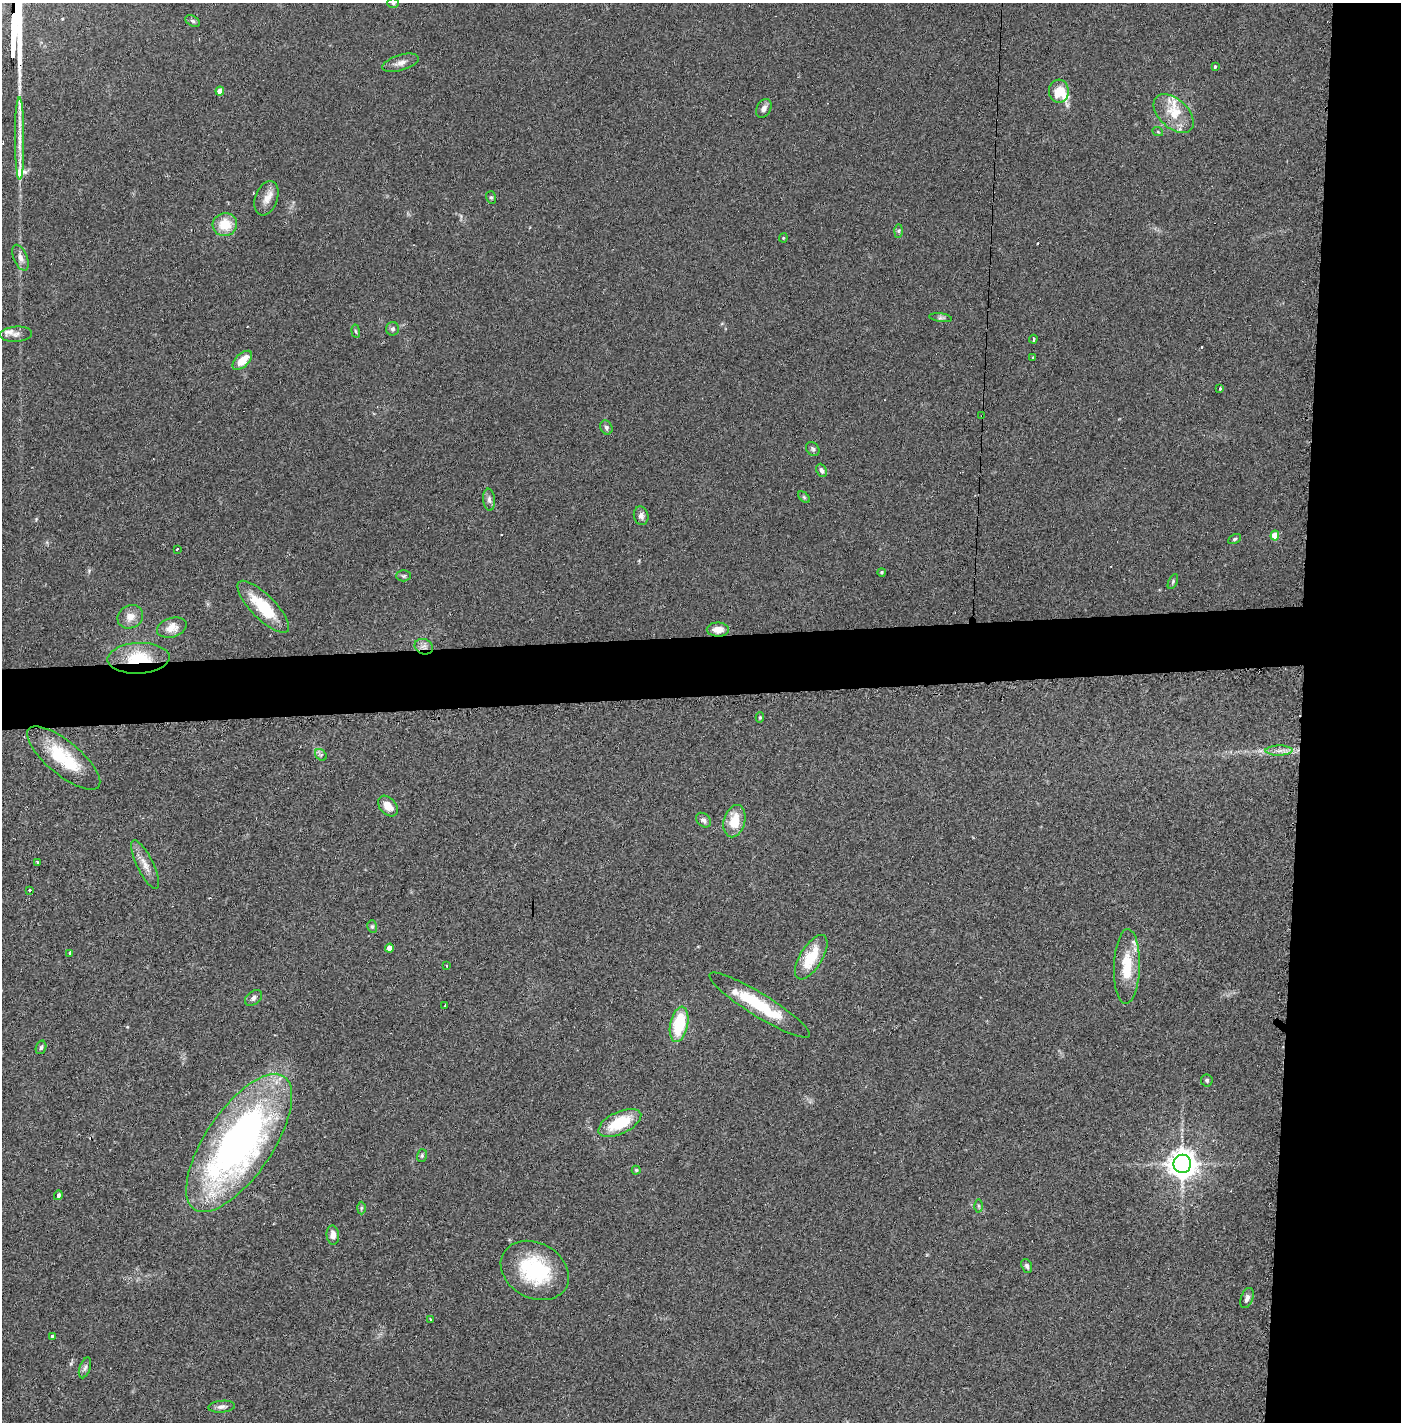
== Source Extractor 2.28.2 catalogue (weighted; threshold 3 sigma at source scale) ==
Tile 6 of 3 x 3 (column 3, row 2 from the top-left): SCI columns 2861-4259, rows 1462-2881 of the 4277 x 4302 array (HDU 1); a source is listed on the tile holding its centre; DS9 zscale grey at full resolution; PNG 1403 x 1424 px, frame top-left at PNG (2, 3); each listed source drawn as its Kron ellipse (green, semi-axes under 4 px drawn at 4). Shown black and unused: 11% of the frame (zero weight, under 2 of 3 exposures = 1% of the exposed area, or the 3 px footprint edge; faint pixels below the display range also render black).
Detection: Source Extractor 2.28.2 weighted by HDU 2 'WHT'; one run over the whole footprint, this tile lists its part. Background 0.0927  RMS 0.0075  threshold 0.0337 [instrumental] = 3 sigma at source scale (4.5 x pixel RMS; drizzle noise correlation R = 1.50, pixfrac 1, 0.05/0.05 arcsec/px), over >= 5 px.
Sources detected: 96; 7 cosmic-ray / hot-pixel residue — neither listed nor drawn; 8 inside a brighter listed object's ellipse — not listed separately; the other 81 listed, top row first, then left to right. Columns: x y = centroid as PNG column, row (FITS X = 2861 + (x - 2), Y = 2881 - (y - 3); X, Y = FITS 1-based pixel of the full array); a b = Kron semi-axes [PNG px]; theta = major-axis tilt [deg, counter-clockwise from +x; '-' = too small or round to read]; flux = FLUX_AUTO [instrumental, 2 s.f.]
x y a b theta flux
393 3 6 5 - 1.2
193 21 8 5 -27 1.4
400 63 19 7 17 4.8
1215 67 4 3 - 1.9
220 91 4 4 - 7.9
1059 91 11 10 - 15
764 109 10 7 61 3.4
1174 114 24 14 -43 16
1158 132 5 3 - 0.71
20 138 41 4 -90 10
491 197 6 5 - 1.2
266 198 18 11 70 7.5
225 225 12 11 - 16
899 231 7 4 89 1.3
783 238 4 4 - 0.77
21 258 14 7 -68 4
941 318 11 4 -8 1.7
393 329 7 6 - 2
356 331 7 3 -81 0.91
16 334 16 7 4 4.4
1033 339 4 3 - 3.7
1033 358 3 3 - 3.3
242 360 12 6 44 13
1220 389 3 3 - 2.5
982 416 3 2 - 0.86
606 427 7 6 - 1.9
813 449 8 6 -51 1.6
822 470 7 5 -65 2.4
804 497 7 4 -45 1.1
489 500 11 6 -84 2.7
641 516 9 7 -76 3.1
1275 536 5 4 - 16
1235 539 7 4 27 1.1
177 549 3 3 - 1.1
881 572 4 4 - 1.1
404 576 7 5 1 1.3
1173 581 8 4 64 1.1
263 607 34 12 -45 31
130 617 13 11 30 6.8
172 628 15 9 16 7.5
718 630 11 7 -2 6.8
424 647 9 7 -23 3.9
139 658 31 15 3 31
760 717 5 4 - 1
1279 751 13 5 0 4.2
321 755 6 5 - 1.6
64 758 45 16 -40 36
388 806 12 8 -48 8.5
703 820 8 6 -43 2.5
734 821 16 10 75 16
37 862 3 3 - 1
145 865 27 8 -64 7.7
29 890 3 3 - 2.7
372 926 6 5 - 1.2
389 948 4 4 - 5.8
70 953 4 3 - 2.1
811 957 25 11 58 26
447 966 4 2 - 3.1
1127 966 37 13 88 24
254 998 9 6 40 2.4
445 1005 3 2 - 0.64
759 1005 59 11 -32 40
679 1024 18 9 78 36
41 1047 7 5 72 1.4
1207 1080 6 5 - 1.3
620 1123 23 11 25 27
239 1143 80 33 56 350
422 1156 6 5 - 1.1
1182 1164 9 9 - 880
636 1170 4 4 - 0.94
58 1195 5 4 - 1.9
979 1206 6 4 -88 1.2
361 1208 6 4 88 1.2
333 1235 9 6 -86 4.8
1027 1266 7 5 -69 2.1
535 1270 36 27 -29 58
1247 1298 10 6 69 2.7
430 1320 3 2 - 1.2
53 1337 4 3 - 4.8
85 1368 11 5 71 2.4
221 1407 13 6 5 2.9
Overlapping masked pixels (flux is a lower limit): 3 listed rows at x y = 982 416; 424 647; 139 658
Isophote crosses this tile's border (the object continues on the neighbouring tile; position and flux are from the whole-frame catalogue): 1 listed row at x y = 393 3